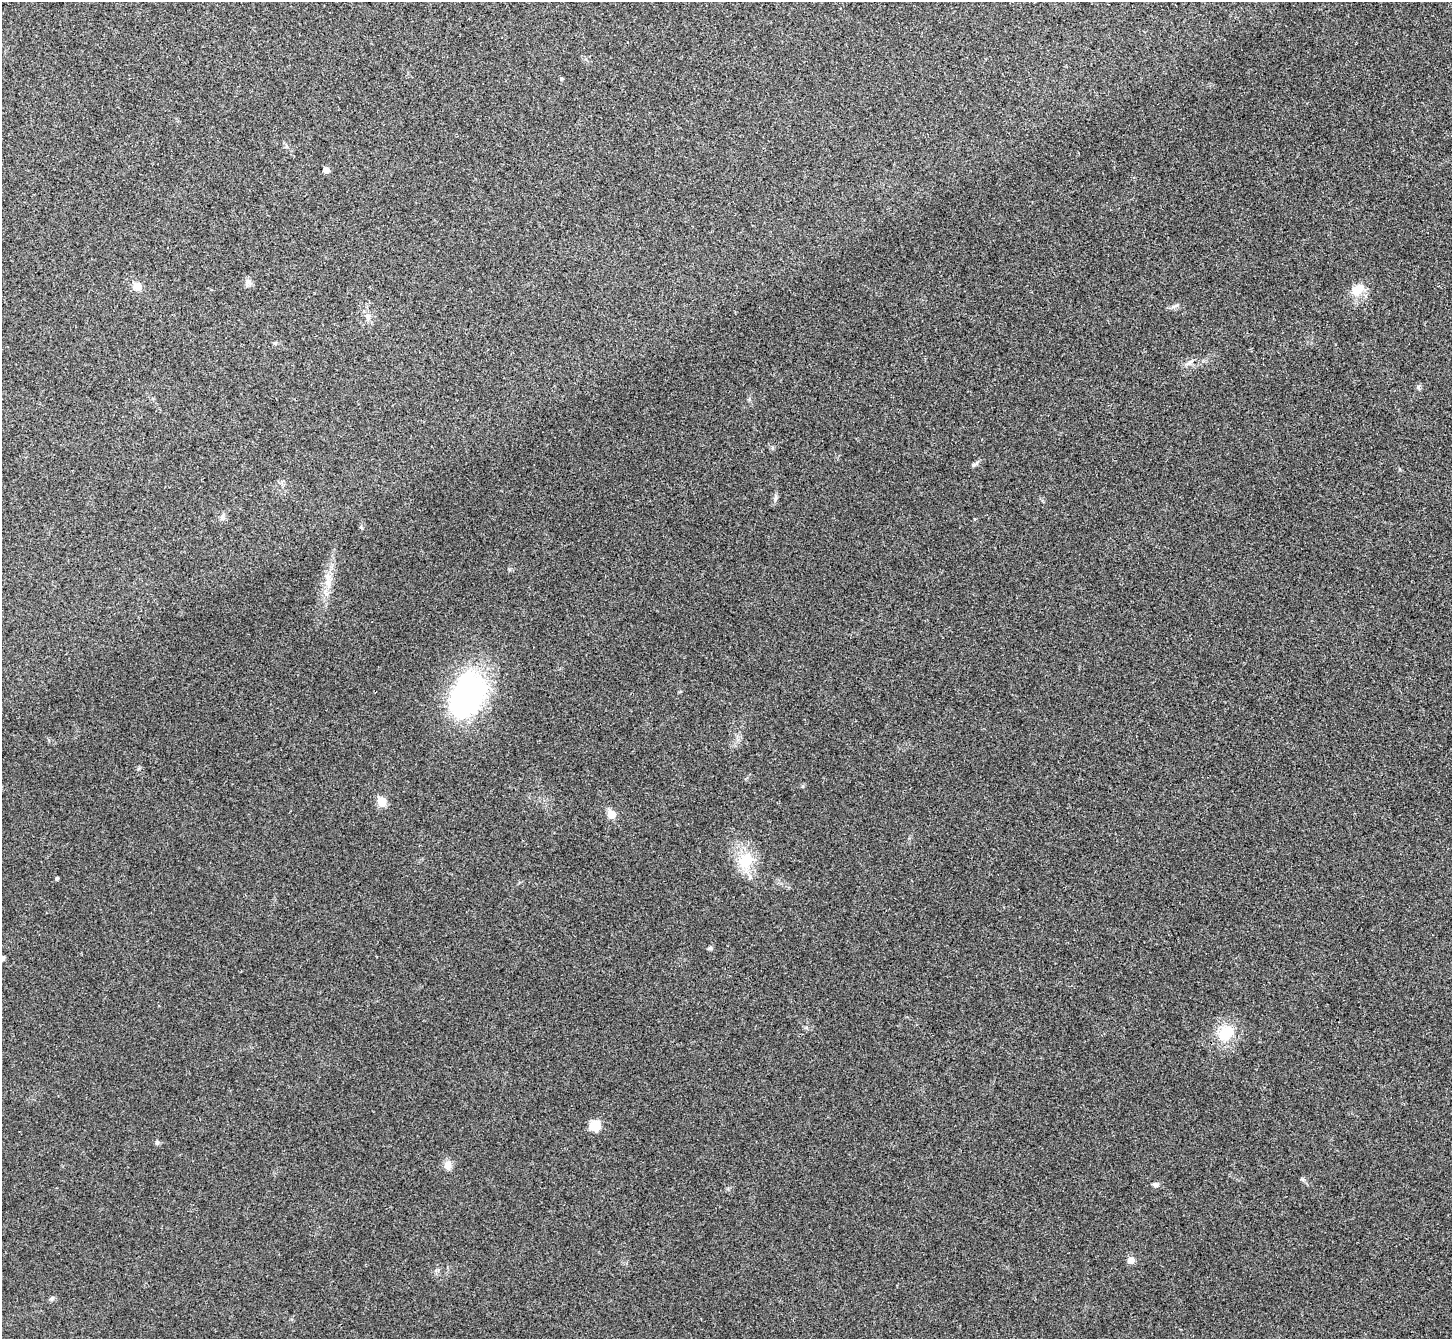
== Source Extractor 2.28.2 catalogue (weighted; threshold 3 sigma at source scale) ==
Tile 10 of 4 x 4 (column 2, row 3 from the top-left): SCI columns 1457-2906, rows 1500-2836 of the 5817 x 5809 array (HDU 1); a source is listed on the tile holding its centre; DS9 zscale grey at full resolution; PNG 1454 x 1341 px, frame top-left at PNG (2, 2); no overlay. Shown black and unused: <1% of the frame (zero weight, under 3 of 4 exposures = <1% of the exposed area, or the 3 px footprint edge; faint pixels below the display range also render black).
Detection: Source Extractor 2.28.2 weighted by HDU 2 'WHT'; one run over the whole footprint, this tile lists its part. Background 0.0467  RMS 0.0066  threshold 0.0295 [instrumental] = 3 sigma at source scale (4.5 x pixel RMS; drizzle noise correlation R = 1.50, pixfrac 1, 0.05/0.05 arcsec/px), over >= 5 px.
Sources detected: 25; all 25 listed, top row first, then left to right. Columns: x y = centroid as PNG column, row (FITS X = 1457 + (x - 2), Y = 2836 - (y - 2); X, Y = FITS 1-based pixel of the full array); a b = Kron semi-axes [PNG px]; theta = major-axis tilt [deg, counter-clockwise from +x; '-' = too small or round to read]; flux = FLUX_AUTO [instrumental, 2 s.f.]
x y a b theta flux
326 170 5 5 - 4.6
248 281 7 4 71 1.6
137 287 10 9 - 5.2
1357 290 19 13 39 9.8
368 316 11 8 -61 3.2
275 343 5 4 - 1
1189 363 10 5 36 2
1418 387 7 5 -76 1.5
775 498 6 4 47 1.3
222 517 7 5 45 1.4
328 583 17 8 86 6.9
467 695 52 34 65 120
382 802 5 5 - 19
611 814 6 5 - 14
746 860 26 17 72 18
56 879 4 4 - 1.1
710 948 6 5 - 1.2
3 958 5 4 - 1.7
1225 1033 17 12 49 19
595 1125 13 11 27 8.7
157 1143 6 5 - 1.2
448 1165 11 9 -86 4.2
1155 1184 9 6 -27 1.6
1131 1260 5 5 - 6.3
52 1299 7 5 21 1.3
Isophote crosses this tile's border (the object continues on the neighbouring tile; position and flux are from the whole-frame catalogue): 1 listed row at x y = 3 958
Unlisted compact peaks at least as high as the median listed source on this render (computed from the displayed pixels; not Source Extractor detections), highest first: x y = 973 465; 1302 1179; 803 786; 1177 305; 561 78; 772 447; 361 527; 806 1027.